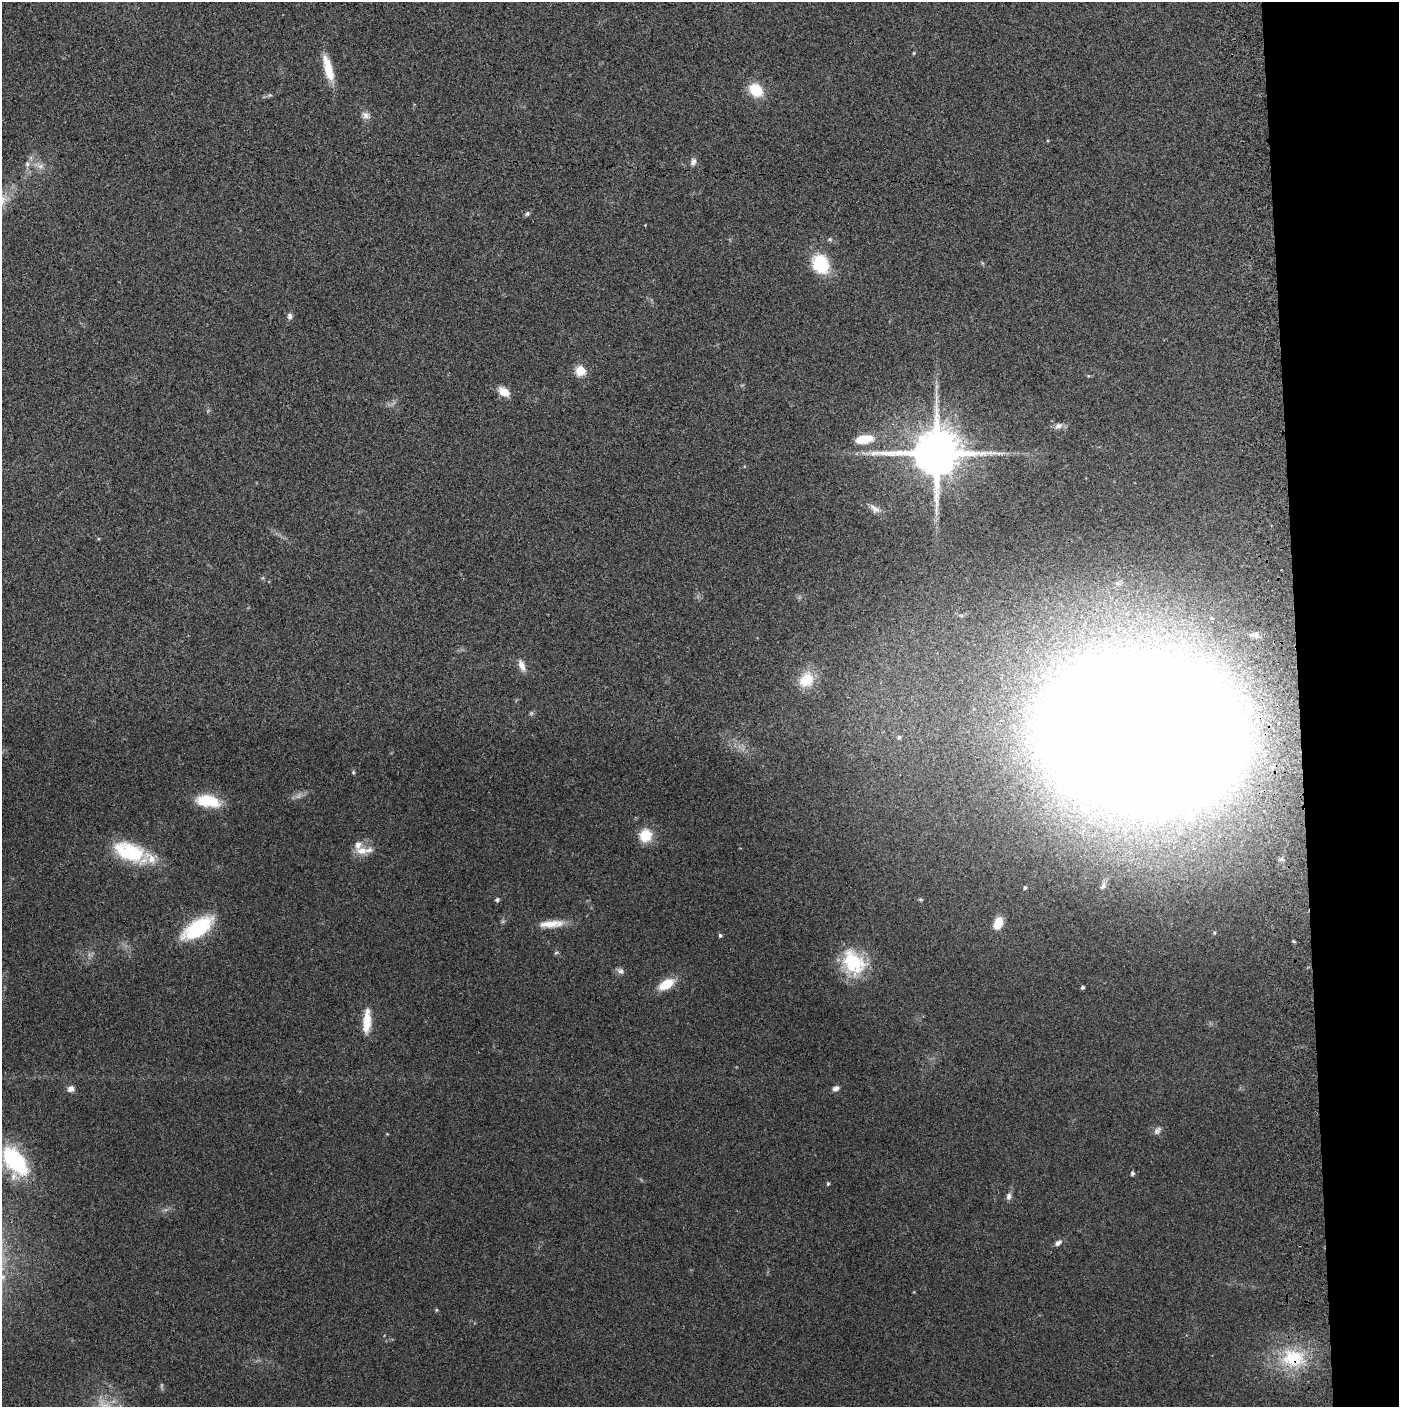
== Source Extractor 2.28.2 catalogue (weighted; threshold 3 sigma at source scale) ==
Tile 6 of 3 x 3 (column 3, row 2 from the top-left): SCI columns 2900-4296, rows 1425-2829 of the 4358 x 4256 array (HDU 1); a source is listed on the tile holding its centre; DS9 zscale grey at full resolution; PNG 1401 x 1409 px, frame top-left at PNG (2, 2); no overlay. Shown black and unused: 7% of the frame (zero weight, under 3 of 4 exposures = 6% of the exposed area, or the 3 px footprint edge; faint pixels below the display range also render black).
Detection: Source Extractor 2.28.2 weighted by HDU 2 'WHT'; one run over the whole footprint, this tile lists its part. Background 0.0699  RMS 0.0076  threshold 0.0342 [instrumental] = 3 sigma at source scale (4.5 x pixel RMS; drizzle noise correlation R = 1.50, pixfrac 1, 0.05/0.05 arcsec/px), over >= 5 px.
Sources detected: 55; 1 too faint to see at this stretch — not listed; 3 inside a brighter listed object's ellipse — not listed separately; the other 51 listed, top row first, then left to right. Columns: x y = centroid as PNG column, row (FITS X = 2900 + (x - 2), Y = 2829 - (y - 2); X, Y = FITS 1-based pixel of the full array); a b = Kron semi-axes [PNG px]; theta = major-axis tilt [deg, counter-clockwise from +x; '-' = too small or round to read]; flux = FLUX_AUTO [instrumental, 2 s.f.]
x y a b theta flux
914 53 6 3 71 0.71
328 68 32 9 -74 18
756 90 11 9 -39 28
270 95 6 4 32 1.1
366 115 12 9 -37 3.9
1048 141 4 3 - 0.64
693 162 8 6 68 3.2
27 164 7 5 -48 1.8
40 166 7 6 - 2.9
527 214 7 6 - 1.5
821 264 19 15 -64 36
290 316 8 6 -89 2.5
580 371 5 5 - 42
504 392 13 8 -32 9.8
1058 426 11 7 27 3.2
864 439 21 10 9 16
936 453 14 12 3 4500
875 508 15 7 -33 3.4
522 665 16 7 -68 5.2
806 680 21 17 48 17
1141 733 150 106 -7 3900
899 737 5 5 - 1.4
353 772 6 3 -73 0.98
208 801 27 13 -10 25
645 835 13 12 - 17
362 851 18 11 -2 8.9
129 852 39 21 -20 42
1103 886 10 6 61 2.2
1025 888 4 3 - 1.2
497 900 5 4 - 1.8
998 923 12 8 67 11
551 924 34 9 5 12
198 928 31 14 33 59
1214 933 5 4 - 1
720 935 6 4 78 1.2
1294 941 4 3 - 0.97
853 962 33 25 -55 42
621 971 9 7 -23 2.8
666 984 14 8 30 20
1083 987 4 4 - 1.3
367 1021 30 9 86 15
836 1088 9 6 25 2.7
71 1089 9 7 25 3.5
1157 1130 12 7 49 3
15 1161 37 20 -52 64
1132 1173 4 4 - 1.9
828 1184 5 3 - 0.94
1009 1196 10 6 82 2.8
1058 1243 10 6 33 2.8
436 1310 4 4 - 0.87
1293 1358 36 25 -2 46
Overlapping masked pixels (flux is a lower limit): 2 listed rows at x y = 1141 733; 1293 1358